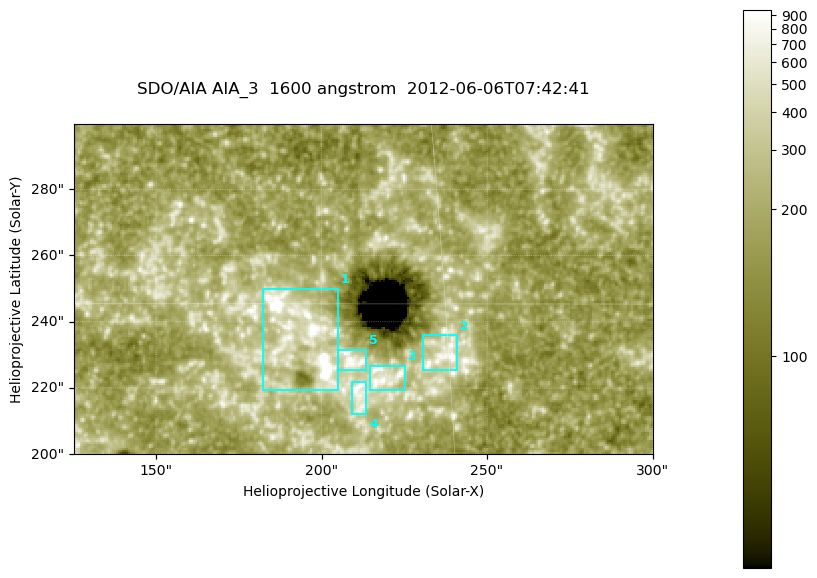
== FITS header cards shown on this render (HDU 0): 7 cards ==
TELESCOP= 'SDO/AIA '
INSTRUME= 'AIA_3   '
WAVELNTH=                 1600
WAVEUNIT= 'angstrom'
DATE-OBS= '2012-06-06T07:42:41.12'
CTYPE1  = 'HPLN-TAN'
CTYPE2  = 'HPLT-TAN'

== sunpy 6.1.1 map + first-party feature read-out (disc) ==
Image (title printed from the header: SDO/AIA AIA_3  1600 angstrom  2012-06-06T07:42:41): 287 x 164 px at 0.609 arcsec/px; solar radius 946 arcsec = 1552 px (partial field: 0.6% of the solar disc is inside the frame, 100% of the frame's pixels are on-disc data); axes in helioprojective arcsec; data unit not stated in the header (colour bar unlabelled)
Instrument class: DISC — disc imager (sunpy class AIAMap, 1600 A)
Bright regions (active regions / flare kernels): reference = the on-disc median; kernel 3 px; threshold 5 sigma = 328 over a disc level ~183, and >= 1.15x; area >= 47 px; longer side >= 3 px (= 1.8 arcsec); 5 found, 5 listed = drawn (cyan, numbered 1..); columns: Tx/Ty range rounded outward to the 2 arcsec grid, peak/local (2 s.f.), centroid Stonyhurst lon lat
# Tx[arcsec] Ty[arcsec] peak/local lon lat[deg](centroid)
1 182..206 218..250 7.1 +12 +14
2 230..242 224..236 6.6 +15 +14
3 214..226 218..228 4.7 +14 +14
4 208..214 212..222 4.8 +13 +13
5 204..214 224..232 4.9 +13 +14